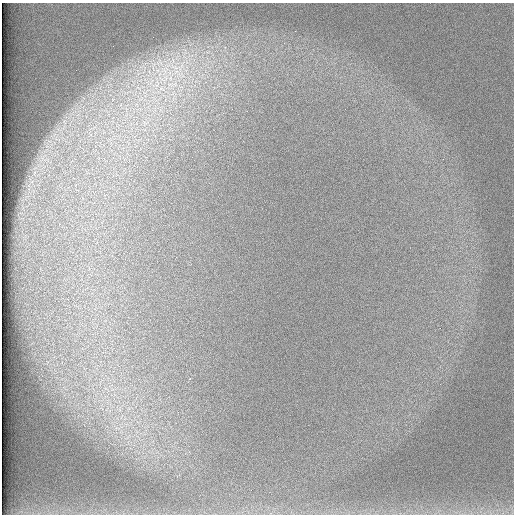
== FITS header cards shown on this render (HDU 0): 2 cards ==
NAXIS1  =                  512 /
NAXIS2  =                  512 /

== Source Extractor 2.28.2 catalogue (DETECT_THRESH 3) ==
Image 512 x 512 px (HDU 0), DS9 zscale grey, 1 PNG px = 1 image px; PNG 516 x 516 px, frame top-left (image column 1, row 512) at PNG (2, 3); no overlay
Background 97.2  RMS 2.9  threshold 8.71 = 3 sigma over >= 5 px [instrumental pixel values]
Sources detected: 3; all 3 listed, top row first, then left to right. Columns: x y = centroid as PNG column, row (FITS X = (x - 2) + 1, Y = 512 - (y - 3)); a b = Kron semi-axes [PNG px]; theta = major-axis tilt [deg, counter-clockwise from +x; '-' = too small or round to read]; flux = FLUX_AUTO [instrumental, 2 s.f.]
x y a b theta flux
177 67 38 19 0 15000
165 70 21 15 69 7200
170 85 14 8 -16 2700